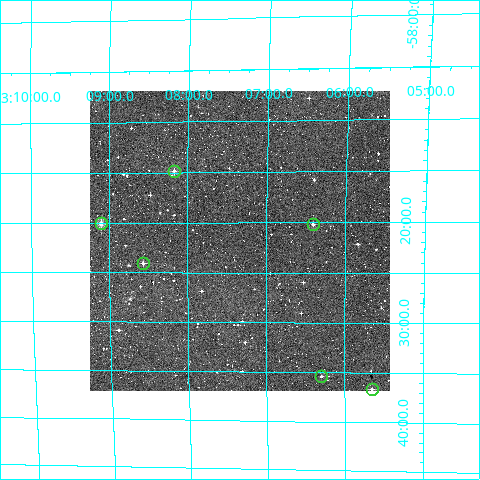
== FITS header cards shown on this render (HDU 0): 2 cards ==
NAXIS1  =                  300
NAXIS2  =                  300

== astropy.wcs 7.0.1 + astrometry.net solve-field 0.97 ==
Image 300 x 300 px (HDU 0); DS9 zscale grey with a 90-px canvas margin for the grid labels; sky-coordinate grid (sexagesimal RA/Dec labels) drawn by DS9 from the SOLVED WCS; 6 Tycho-2 reference stars matched to detected sources circled (green)
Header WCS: RA---TAN/DEC--TAN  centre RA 03:07:20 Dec -58:22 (46.83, -58.36 deg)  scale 6 arcsec/px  FOV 30.0' x 30.0'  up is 0 deg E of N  parity normal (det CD < 0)
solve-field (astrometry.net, Tycho-2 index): VERIFIED the header's WCS against the Tycho-2 star catalogue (verified at 2 index scales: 6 matches each, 0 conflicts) and refined it, rather than solving blind
Solved WCS: RA---TAN-SIP/DEC--TAN-SIP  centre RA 03:07:20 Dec -58:22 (46.83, -58.36 deg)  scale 6 arcsec/px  FOV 30.0' x 29.9'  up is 0 deg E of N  parity normal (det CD < 0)
The solver's refit moves the header's centre by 2.3 arcsec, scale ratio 0.9996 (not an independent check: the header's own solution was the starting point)
Tycho-2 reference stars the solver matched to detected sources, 6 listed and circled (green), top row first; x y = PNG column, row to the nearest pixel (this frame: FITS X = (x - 90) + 1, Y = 300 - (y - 91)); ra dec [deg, ICRS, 3 dp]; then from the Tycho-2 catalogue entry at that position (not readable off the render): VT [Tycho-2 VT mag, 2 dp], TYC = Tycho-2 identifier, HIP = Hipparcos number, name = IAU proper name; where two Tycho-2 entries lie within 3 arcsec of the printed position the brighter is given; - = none
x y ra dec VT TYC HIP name
174 171 47.043 -58.247 11.01 8498-1134-1 - -
101 223 47.276 -58.334 10.12 8498-1090-1 - -
313 224 46.602 -58.337 11.52 8498-1099-1 - -
143 263 47.142 -58.401 11.28 8498-296-1 - -
321 376 46.573 -58.590 11.72 8498-823-1 - -
372 389 46.412 -58.610 11.58 8498-792-1 - -